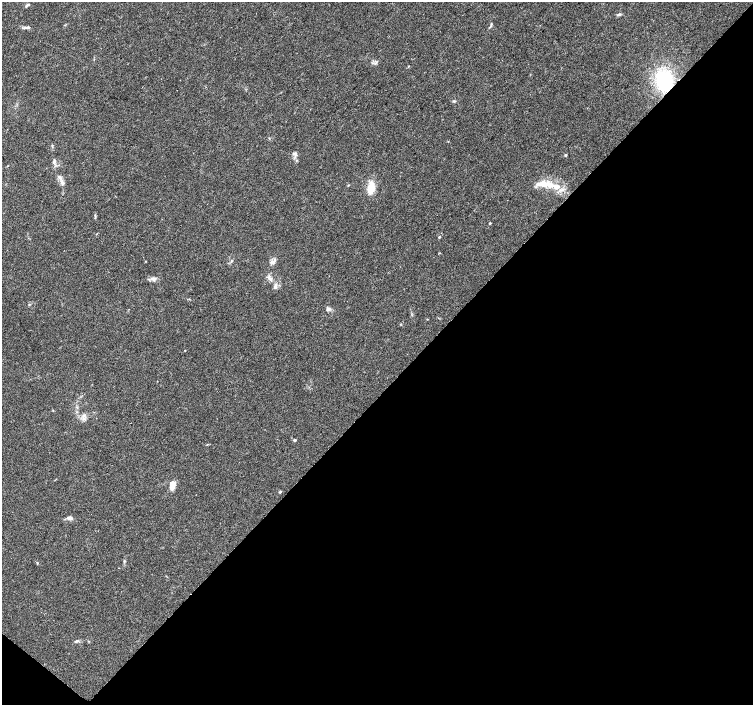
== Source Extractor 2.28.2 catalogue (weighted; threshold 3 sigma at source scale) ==
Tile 15 of 4 x 4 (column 3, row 4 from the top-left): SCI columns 3012-4513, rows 236-1641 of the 6016 x 6028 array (HDU 1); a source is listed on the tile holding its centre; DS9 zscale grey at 2 x 2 block average (1 PNG px = mean of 2 x 2 image px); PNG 755 x 707 px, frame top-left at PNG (2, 2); no overlay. Shown black and unused: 45% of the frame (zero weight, under 3 of 4 exposures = <1% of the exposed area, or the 3 px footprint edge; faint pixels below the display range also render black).
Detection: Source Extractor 2.28.2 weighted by HDU 2 'WHT'; one run over the whole footprint, this tile lists its part. Background 0.0466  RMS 0.0039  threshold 0.0176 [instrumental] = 3 sigma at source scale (4.5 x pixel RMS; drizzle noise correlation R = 1.50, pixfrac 1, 0.0396/0.0396 arcsec/px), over >= 5 px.
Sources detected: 34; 4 inside a brighter listed object's ellipse — not listed separately; the other 30 listed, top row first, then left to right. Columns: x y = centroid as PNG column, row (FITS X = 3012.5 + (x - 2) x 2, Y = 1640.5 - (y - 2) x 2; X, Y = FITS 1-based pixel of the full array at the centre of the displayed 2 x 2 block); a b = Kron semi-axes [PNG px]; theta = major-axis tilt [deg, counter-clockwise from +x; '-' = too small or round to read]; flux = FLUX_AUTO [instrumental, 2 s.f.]
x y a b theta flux
27 5 6 3 30 1.3
619 14 5 3 - 1.5
490 26 6 2 53 1.1
28 27 3 2 - 0.79
664 80 18 15 -83 55
454 101 4 3 - 0.93
295 154 8 5 -26 2.5
565 155 3 3 - 0.89
54 162 7 4 89 2.3
62 183 7 4 -80 2.9
556 186 21 8 -16 14
371 188 13 7 80 15
490 223 3 2 - 0.76
439 237 3 3 - 0.81
275 259 5 2 - 1.3
145 261 3 2 - 0.4
153 278 8 3 3 2.7
270 279 7 4 -36 3
275 287 6 5 - 2.6
29 304 3 2 - 0.57
328 309 6 5 - 2.6
427 319 2 2 - 0.4
185 350 2 2 - 0.49
84 415 5 2 - 1.4
294 440 3 2 - 1.8
172 485 9 5 78 8.3
280 492 3 2 - 0.91
68 518 6 4 0 2.1
37 563 3 2 - 0.57
76 641 5 3 - 1.6
Overlapping masked pixels (flux is a lower limit): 1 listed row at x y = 664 80
Diffuse or blended objects may show on this block-average render without a row.